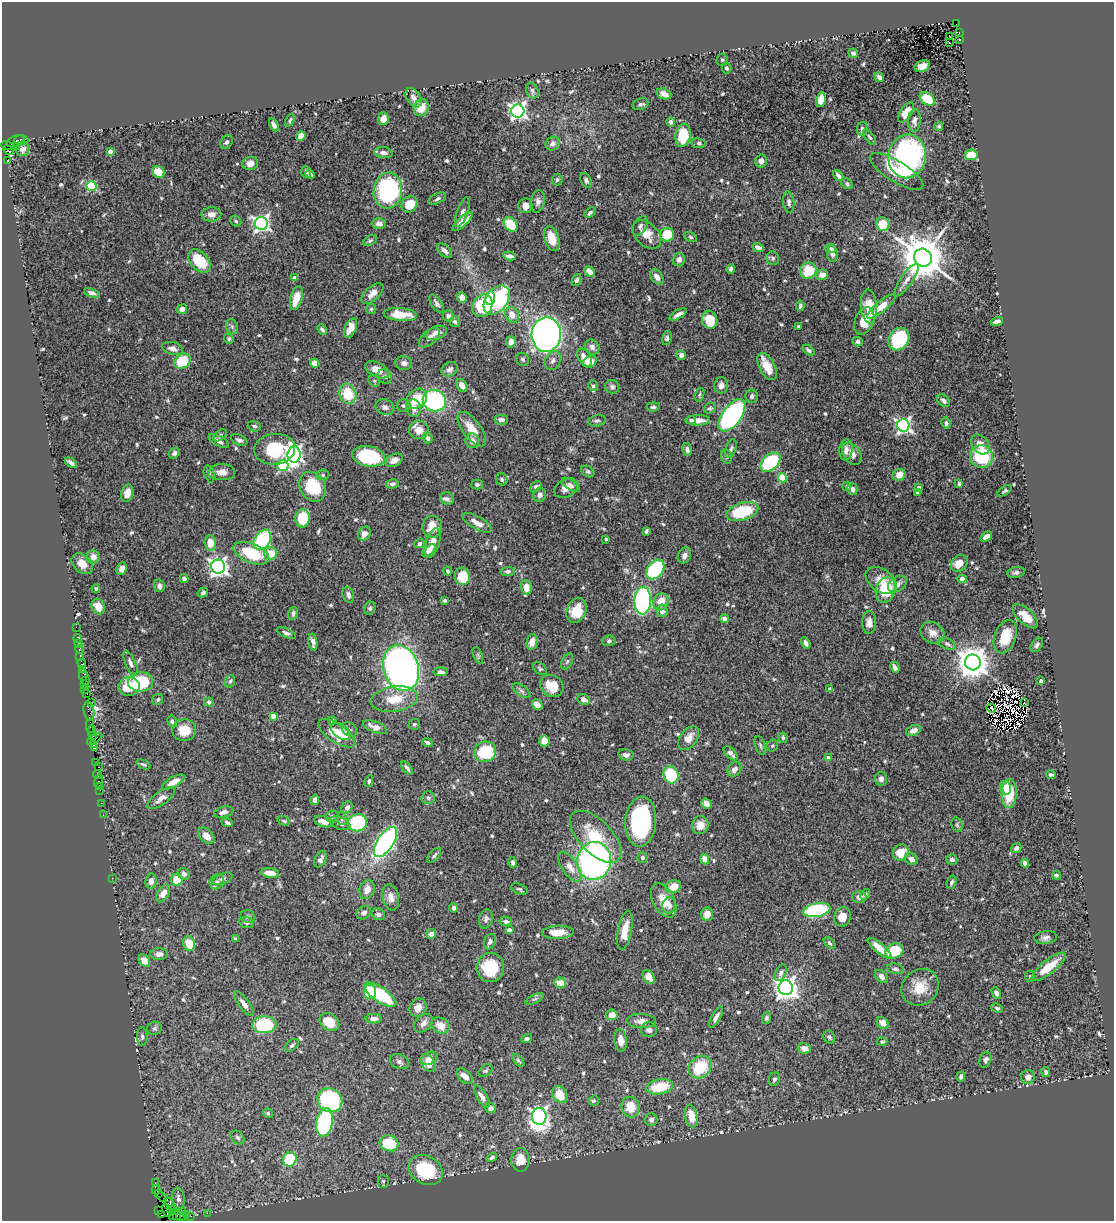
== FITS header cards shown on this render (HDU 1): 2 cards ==
NAXIS1  =                 1112
NAXIS2  =                 1219

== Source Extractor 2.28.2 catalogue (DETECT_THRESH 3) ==
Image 1112 x 1219 px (HDU 1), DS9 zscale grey, 1 PNG px = 1 image px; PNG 1116 x 1223 px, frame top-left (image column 1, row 1219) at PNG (2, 2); each listed source drawn as its Kron ellipse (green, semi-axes under 4 px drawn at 4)
Background 1.15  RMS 0.031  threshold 0.0928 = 3 sigma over >= 5 px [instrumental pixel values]
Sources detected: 659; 5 with non-positive FLUX_AUTO (blend fragments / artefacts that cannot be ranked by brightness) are neither listed nor drawn; of the other 654, the 500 brightest by FLUX_AUTO listed and drawn (154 fainter detections omitted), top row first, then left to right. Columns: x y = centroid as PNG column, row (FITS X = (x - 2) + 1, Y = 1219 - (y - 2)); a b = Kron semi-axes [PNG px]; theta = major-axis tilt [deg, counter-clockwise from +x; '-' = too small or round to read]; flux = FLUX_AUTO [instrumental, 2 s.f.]
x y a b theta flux
956 24 2 2 - 14
959 32 3 2 - 3.9
950 37 3 2 - 3.6
959 40 3 2 - 3.3
949 43 3 2 - 5.2
853 53 5 4 - 6.1
722 60 6 5 - 4
922 66 8 5 24 22
726 68 5 5 - 4.7
879 77 5 4 - 8.5
532 91 8 6 -66 6.7
664 94 7 5 -20 19
414 98 11 6 -58 12
927 99 8 6 -37 53
821 100 7 5 77 35
640 104 8 5 20 5.7
421 108 8 7 - 37
518 111 6 6 - 830
906 112 11 5 57 17
383 119 6 5 - 16
290 120 7 3 65 3.4
914 120 11 6 86 8.6
671 122 5 4 - 7.8
274 125 7 4 -63 7.9
939 126 5 4 - 3.9
862 129 7 5 79 5.2
683 135 11 7 81 77
301 136 5 4 - 18
870 137 9 4 -52 4
21 140 7 4 2 330
16 141 9 5 19 710
226 142 7 5 53 5.9
699 143 7 5 -10 3.9
553 144 7 6 - 8.7
8 146 7 3 -11 220
16 146 4 2 - 84
22 149 7 7 - 9.6
9 150 6 3 -32 200
110 151 4 4 - 14
383 153 9 5 -6 8.7
971 155 6 5 - 49
907 156 22 19 83 370
8 161 3 3 - 780
761 161 6 5 - 7.9
250 163 8 6 15 14
897 171 31 10 -32 54
158 172 6 5 - 37
306 172 6 5 - 5.7
310 174 5 4 - 5.8
838 176 6 4 -48 7.7
557 180 6 5 - 3.8
586 180 8 5 -64 5.1
847 184 6 4 -39 4.5
92 186 5 5 - 150
388 190 18 14 83 320
437 199 9 5 28 5.1
538 201 11 7 79 9.8
789 202 11 5 -85 7.3
410 204 9 7 52 41
525 206 7 7 - 17
462 212 15 5 70 8.5
590 213 6 4 42 4.9
211 214 10 7 3 17
236 221 6 5 - 3.4
463 222 12 4 42 18
261 223 6 6 - 700
379 224 7 5 -2 9.1
511 224 8 6 -47 57
883 224 7 6 - 40
640 226 10 6 59 7
647 234 17 11 -47 28
667 235 7 7 - 55
691 237 7 4 -28 4.1
552 238 13 7 -73 34
370 241 7 4 30 3.6
758 247 6 4 -21 9.5
831 248 5 4 - 4.4
445 251 9 5 -46 8.4
832 254 8 5 -86 9.7
510 256 6 4 -10 10
773 258 7 6 - 5.1
923 258 9 8 - 9300
679 260 6 6 - 9.8
199 261 14 8 -47 71
731 269 5 4 - 5.1
589 271 6 4 -42 15
808 271 8 8 - 64
822 275 6 5 - 17
657 277 9 5 -54 11
295 278 4 4 - 12
577 280 6 4 65 5.5
907 280 19 6 56 13
92 293 8 4 -19 8.5
372 294 13 7 41 15
296 298 12 5 74 29
462 298 5 4 - 16
490 298 7 5 80 29
497 300 16 11 53 240
437 304 10 5 -55 6.5
482 306 11 9 61 130
800 306 5 4 - 6
869 306 17 8 -86 38
881 306 18 5 39 34
182 309 5 5 - 11
371 309 5 5 - 3.4
678 314 9 3 30 11
400 315 16 6 -4 43
512 315 8 6 -60 22
448 316 6 5 - 5.9
710 320 9 7 -74 47
864 321 14 9 67 32
997 321 6 3 16 7.7
455 322 6 4 -56 6.7
232 326 8 5 -70 5.4
799 326 3 3 - 3.4
351 328 10 5 66 20
322 330 6 3 -49 5
436 333 11 6 19 14
546 335 17 14 87 890
429 338 12 7 41 10
667 338 7 4 77 4.9
229 339 5 4 - 3.6
899 339 12 9 55 170
511 342 5 5 - 13
857 342 5 5 - 5.6
592 347 8 7 - 10
173 348 10 6 -16 11
809 350 7 4 -38 5.2
681 355 5 4 - 9.2
584 357 10 6 -58 17
523 359 7 6 - 4.4
182 361 9 6 37 83
553 361 10 7 63 9.2
590 362 7 5 31 25
314 363 4 4 - 18
404 363 8 7 - 9.6
767 366 15 7 -62 34
450 369 9 6 35 8.3
377 370 13 7 -27 23
385 377 8 6 -43 5.4
374 381 6 5 - 3.4
462 385 7 5 -60 11
721 385 8 7 - 12
593 386 5 5 - 4.5
612 387 7 6 - 5.6
348 394 10 8 -71 67
699 395 7 4 73 3.4
752 396 7 6 - 5.3
416 399 11 9 41 55
434 401 12 10 -21 230
944 401 7 5 -41 6.5
403 406 7 6 - 5.9
385 407 9 7 -22 9.6
653 407 7 4 6 4.4
414 408 9 7 -74 16
710 408 6 5 - 4.1
732 415 18 9 54 440
501 420 6 5 - 7.1
691 420 5 4 - 4
698 420 12 5 1 17
597 421 9 6 13 5.2
946 423 5 4 - 6.2
903 425 6 6 - 590
254 426 7 5 -18 5.3
472 429 20 9 -53 31
419 430 10 9 - 21
220 435 8 5 38 4.7
428 438 5 5 - 6.4
239 440 8 5 -23 6.1
219 441 11 5 -30 8.8
472 441 7 7 - 12
980 444 11 8 -51 16
275 449 20 15 6 120
687 449 6 5 - 8
731 449 10 5 74 5.7
846 450 10 6 83 11
174 453 6 5 - 5.1
294 454 8 6 84 760
852 454 12 8 -55 18
369 456 16 10 -11 150
726 456 7 5 -73 4.7
981 456 11 11 - 130
394 460 9 6 30 15
770 462 11 7 41 190
71 463 6 4 -37 9.2
283 465 6 5 - 140
588 471 7 5 -31 5.1
222 472 13 8 -3 17
209 474 9 5 -72 5.5
323 475 6 5 - 3.9
899 475 6 5 - 23
782 478 4 4 - 91
502 479 6 5 - 4.6
959 483 4 3 - 5.9
392 484 6 4 13 6.2
477 484 6 5 - 4.9
571 485 10 5 -36 5.8
847 486 4 4 - 4
313 487 16 12 -57 88
536 487 6 5 - 6.2
919 487 4 3 - 10
566 488 13 9 27 14
852 489 6 5 - 6.6
1005 491 8 4 32 3.3
917 492 4 3 - 8.2
127 493 9 6 77 18
540 495 7 6 - 9.2
447 499 7 6 - 5.9
742 512 16 8 17 110
303 518 9 7 85 84
477 523 16 6 -29 20
432 527 11 10 - 35
646 531 4 3 - 4.5
364 534 7 6 - 12
986 537 6 4 36 11
606 539 4 3 - 3.3
262 540 11 7 57 170
210 543 7 6 - 29
420 543 5 4 - 6.2
432 543 15 7 72 30
429 551 8 4 44 8.6
251 553 19 9 -22 98
271 553 6 6 - 38
684 555 8 6 61 8
93 557 6 6 - 15
959 563 9 7 44 31
82 564 12 8 -41 19
218 567 7 7 - 1000
122 569 6 5 - 12
655 569 11 8 51 160
448 571 4 3 - 3.3
508 571 7 4 6 5.2
1016 572 9 5 12 6.5
462 576 8 7 - 51
184 579 4 4 - 8.2
962 579 4 4 - 17
881 581 17 11 -36 28
897 584 10 7 32 9.9
159 586 6 5 - 7.2
526 588 7 5 -88 25
96 589 4 3 - 3.4
886 590 13 10 71 93
203 593 5 4 - 4
348 595 8 5 -72 8.3
445 600 4 3 - 4.8
643 601 14 8 87 490
661 602 9 7 64 33
98 607 8 6 -63 25
370 608 6 5 - 4.1
576 610 13 9 67 47
662 611 6 5 - 12
293 613 6 5 - 6
1025 616 15 7 -43 27
724 619 4 4 - 9.8
869 622 11 7 90 13
76 627 2 2 - 18
286 633 10 4 -24 5.8
932 633 12 10 -34 19
1005 637 17 10 69 54
78 639 4 2 - 66
609 641 7 5 5 4.5
313 642 8 4 -81 8.8
532 642 8 5 80 17
806 643 6 4 -58 9.1
78 644 2 2 - 16
947 644 9 5 -25 5.8
1037 645 8 5 54 5.7
79 649 4 3 - 150
478 655 9 4 -68 3.7
80 657 2 2 - 26
567 661 8 5 62 4.5
973 662 8 7 - 4500
130 663 13 5 -67 9.6
82 664 5 3 - 220
895 667 6 4 -64 6.1
401 668 23 17 -73 1100
82 669 3 2 - 93
540 669 8 5 -39 4.1
440 672 7 4 -4 8.9
83 675 6 3 88 220
85 680 2 2 - 140
230 681 6 5 - 3.7
1041 681 4 3 - 9.6
140 682 12 10 2 130
84 684 3 3 - 210
552 686 12 10 -34 41
129 687 10 9 - 54
830 689 4 3 - 4.8
85 690 3 2 - 120
521 691 10 5 -35 6
87 693 3 3 - 160
158 699 6 5 - 3.6
394 699 24 12 8 46
584 700 6 5 - 12
91 702 2 2 - 120
209 702 5 4 - 6.8
1024 703 3 2 - 4
537 705 6 4 -51 19
991 708 5 2 - 4.8
89 711 10 5 -79 370
273 716 4 4 - 18
172 721 6 4 -61 5.1
332 721 4 3 - 4.4
414 724 5 5 - 3.4
90 726 7 2 90 390
375 727 12 5 -22 13
349 729 8 6 -38 5.1
92 730 6 3 82 600
184 730 12 11 - 40
913 730 8 5 22 13
341 732 11 7 -37 22
337 733 21 9 -34 49
93 736 3 2 - 160
689 738 13 8 53 22
783 738 5 5 - 5.1
95 739 9 3 33 190
544 741 5 5 - 23
427 742 5 3 - 7.1
93 744 3 2 - 100
760 746 10 5 -72 4.9
772 746 6 5 - 4.4
95 748 3 2 - 92
485 752 11 10 - 120
731 753 9 5 -45 10
626 755 7 5 -14 8.6
828 758 4 4 - 22
96 763 2 2 - 33
143 764 7 3 -24 3.8
99 767 3 2 - 89
407 768 7 3 -52 5.8
734 769 8 6 51 12
97 774 4 3 - 210
671 775 9 7 -71 100
1051 775 5 3 - 4.9
881 779 7 6 - 8.2
98 781 7 3 81 190
369 781 6 4 81 3.6
173 782 12 5 30 20
99 786 2 2 - 12
1006 788 7 5 -71 12
100 790 2 2 - 96
1009 793 14 7 88 73
161 798 16 6 36 16
428 798 7 6 - 5.3
315 800 5 4 - 8.1
101 803 2 2 - 55
706 803 5 4 - 12
347 808 6 5 - 8.4
224 812 10 5 14 10
103 815 2 2 - 38
332 816 6 5 - 5
342 819 6 5 - 4.2
284 821 6 4 -19 3.3
324 822 10 5 -16 14
641 822 25 15 85 260
227 823 6 4 -24 5.2
340 823 11 6 -23 8.9
357 823 9 8 - 150
700 825 9 8 - 24
957 825 7 5 -69 4.3
206 836 10 6 -47 23
596 837 32 16 -46 85
385 842 17 8 57 470
1016 848 5 4 - 7.1
901 852 8 7 - 35
434 855 9 5 48 5.7
642 857 5 5 - 4.5
320 859 8 5 61 9.4
705 859 5 4 - 19
911 859 7 5 -33 10
952 859 5 5 - 8
594 861 19 17 79 680
513 862 5 4 - 4.6
1025 863 4 4 - 11
570 867 17 8 -56 20
270 873 9 5 -9 22
184 874 6 5 - 9.5
1056 875 4 4 - 4.1
112 878 2 2 - 38
222 879 10 5 21 6.3
177 880 6 5 - 48
151 881 7 5 79 11
217 882 8 6 59 8.6
951 882 7 4 69 5.7
673 887 8 6 20 25
519 889 9 5 -20 4.4
367 890 9 7 70 18
163 893 10 5 58 19
865 894 6 3 50 4
391 897 13 8 -77 17
859 897 7 6 - 10
664 900 18 10 -62 33
669 905 8 6 76 7.9
454 908 4 4 - 7.2
817 910 14 7 10 200
364 913 8 6 31 7.6
378 914 7 5 -20 6.7
707 914 7 6 - 18
248 917 7 6 - 5
842 917 10 8 69 26
486 919 9 7 76 7
506 921 6 4 -10 5.4
247 923 7 5 -18 5
509 930 4 4 - 8.1
625 930 20 7 80 31
558 932 16 6 2 30
431 934 5 4 - 9.1
235 938 4 3 - 3.8
1046 938 11 6 7 8.9
490 942 8 5 69 6.9
830 943 7 4 -45 3.7
189 944 7 6 - 38
879 948 15 5 -40 30
894 951 9 7 18 83
159 954 9 6 -1 8
144 961 6 5 - 18
1049 967 21 7 38 49
490 968 14 14 - 93
895 969 9 5 -12 5.8
781 973 9 5 65 5.7
881 976 7 5 -47 11
1030 976 5 5 - 3.8
649 977 7 5 -58 24
560 983 6 5 - 23
920 987 19 17 42 46
786 988 7 7 - 1800
370 992 7 6 - 65
996 993 6 4 -62 7.2
380 995 19 7 -34 140
535 999 10 4 26 4.5
244 1004 15 5 -53 12
418 1008 9 8 - 16
997 1008 6 4 -27 4.1
612 1015 6 5 - 20
716 1017 12 4 61 9.8
766 1018 6 4 68 4.4
374 1019 8 5 0 11
641 1021 14 7 -2 14
329 1022 11 8 -36 47
423 1023 11 7 43 11
883 1023 6 5 - 18
265 1025 12 8 5 160
440 1025 9 7 -28 27
155 1028 7 6 - 4.9
649 1030 8 7 - 7
142 1036 9 5 -89 5.2
829 1037 7 5 -63 4.3
527 1039 5 4 - 5.2
621 1040 11 6 -84 17
882 1042 5 4 - 3.9
292 1045 8 4 41 4.5
804 1048 7 5 -15 16
429 1058 8 6 23 16
985 1060 8 5 70 6.3
518 1061 7 4 -50 3.8
399 1062 10 7 -23 6.5
428 1063 9 6 -62 21
700 1067 12 10 44 82
486 1071 7 5 38 4.2
1046 1072 5 3 - 4.8
465 1076 10 6 -42 12
961 1077 5 4 - 5
1028 1077 7 6 - 11
774 1079 7 5 69 5.7
660 1087 13 7 10 76
560 1095 9 7 -56 43
482 1097 12 5 -60 10
330 1100 13 11 -31 250
593 1101 5 5 - 3.7
630 1107 10 9 - 40
490 1108 5 5 - 11
268 1113 5 4 - 3.8
539 1116 8 7 - 1000
691 1116 11 6 -79 39
651 1120 6 6 - 7
324 1122 14 8 80 310
237 1137 8 6 -42 6.2
389 1143 9 7 -19 74
492 1157 5 4 - 5.3
290 1159 7 6 - 130
520 1160 11 9 90 30
426 1170 18 14 -30 130
383 1181 6 5 - 3.4
155 1183 2 2 - 29
156 1190 4 3 - 250
158 1193 3 2 - 180
162 1197 5 2 - 140
178 1199 11 6 -83 10
170 1204 8 4 -60 710
167 1210 6 4 -65 430
159 1211 2 2 - 11
173 1211 6 3 -6 390
182 1212 2 2 - 30
207 1213 2 2 - 42
162 1215 3 2 - 30
173 1215 4 2 - 88
176 1215 5 3 - 270
186 1215 2 2 - 51
191 1216 2 2 - 38
181 1217 5 3 - 190
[154 fainter detections neither listed nor drawn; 5 non-positive-flux detections neither listed nor drawn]